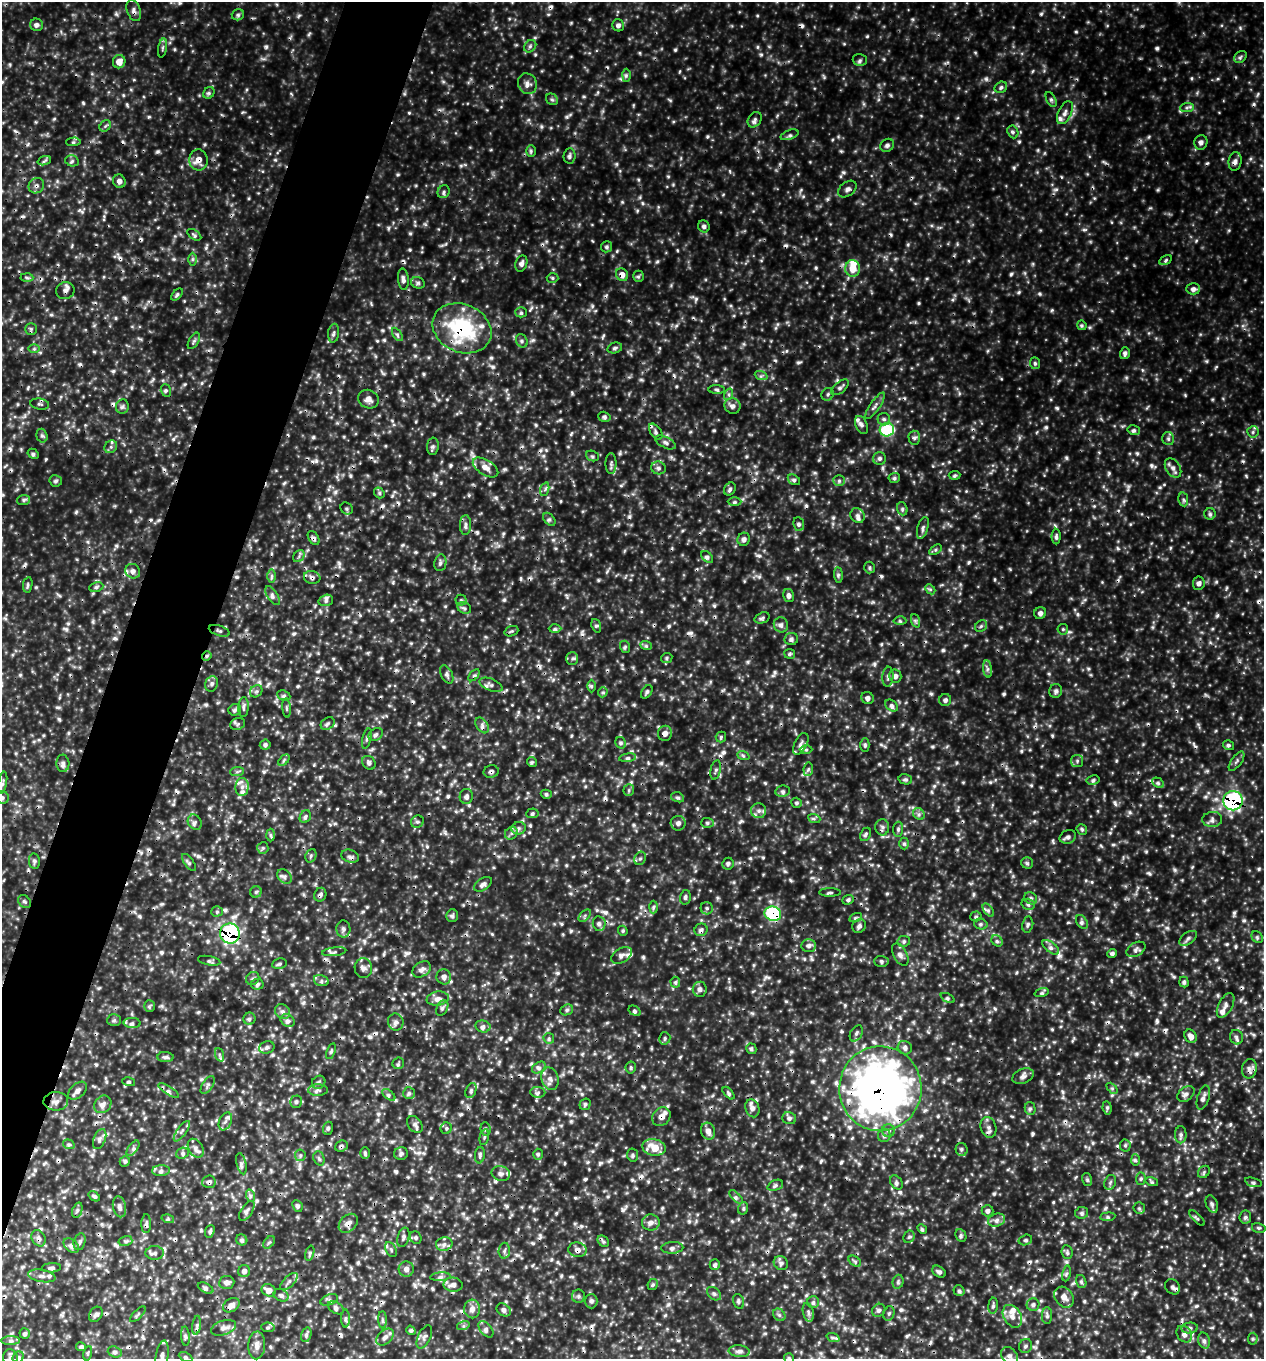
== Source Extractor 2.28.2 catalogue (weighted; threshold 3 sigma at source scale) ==
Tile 7 of 4 x 4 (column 3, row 2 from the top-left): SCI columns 2819-4080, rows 2746-4102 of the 5509 x 5495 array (HDU 1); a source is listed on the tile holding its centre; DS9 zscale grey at full resolution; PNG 1266 x 1361 px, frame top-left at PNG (2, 2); each listed source drawn as its Kron ellipse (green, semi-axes under 4 px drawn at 4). Shown black and unused: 6% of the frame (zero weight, under 3 of 4 exposures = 4% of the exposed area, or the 3 px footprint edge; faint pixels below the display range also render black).
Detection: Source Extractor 2.28.2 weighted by HDU 2 'WHT'; one run over the whole footprint, this tile lists its part. Background 1.36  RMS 0.31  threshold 1.41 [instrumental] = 3 sigma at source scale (4.5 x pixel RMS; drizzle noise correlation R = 1.50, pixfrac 1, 0.05/0.05 arcsec/px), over >= 5 px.
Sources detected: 873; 66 cosmic-ray / hot-pixel residue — neither listed nor drawn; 15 inside a brighter listed object's ellipse — not listed separately; of the other 792, all 500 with FLUX_AUTO >= 56.7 (the completeness limit of this list) listed and drawn (292 fainter detections not listed), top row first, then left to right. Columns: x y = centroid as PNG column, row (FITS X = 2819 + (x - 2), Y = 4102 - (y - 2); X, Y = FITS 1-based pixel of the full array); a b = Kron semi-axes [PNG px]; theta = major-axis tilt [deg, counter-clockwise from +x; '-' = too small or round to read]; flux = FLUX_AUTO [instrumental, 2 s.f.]
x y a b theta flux
134 11 11 7 -70 140
238 15 6 5 - 73
36 25 6 6 - 100
618 25 6 5 - 110
530 46 7 5 45 78
162 48 9 4 79 69
1240 57 7 5 37 68
860 60 7 5 -15 73
119 62 7 6 - 300
626 75 6 4 89 63
527 84 10 9 - 190
1001 87 6 5 - 74
209 93 6 5 - 65
552 99 6 5 - 72
1051 99 8 4 -63 73
1187 108 7 4 2 75
1065 113 12 6 66 160
755 120 8 6 54 100
105 126 6 5 - 60
1013 132 6 5 - 71
790 135 9 4 19 82
73 142 7 3 2 57
1201 142 7 6 - 110
887 145 7 6 - 99
531 151 6 5 - 58
569 156 7 6 - 94
198 160 10 9 - 290
44 161 7 4 19 61
72 161 7 5 -14 75
1235 161 9 6 82 140
119 181 7 6 - 140
36 186 8 7 - 110
847 189 10 7 37 120
444 192 6 6 - 75
704 226 6 5 - 83
194 235 8 4 -35 72
606 247 5 5 - 68
192 259 6 4 90 63
1166 260 6 4 30 57
521 263 8 6 71 120
853 268 8 7 - 470
622 275 6 5 - 210
638 276 5 5 - 59
27 278 6 4 -2 61
552 278 6 4 -4 60
403 279 11 5 -85 120
418 283 7 5 -23 75
1193 289 7 5 0 120
65 291 9 8 - 130
177 295 7 4 45 61
521 312 5 5 - 61
1082 325 5 4 - 57
462 328 30 24 -24 3000
31 329 6 6 - 63
334 333 9 5 83 90
397 334 7 4 -58 64
194 341 9 5 60 79
522 341 7 5 -62 75
615 348 7 5 14 84
34 349 6 4 1 57
1125 353 6 5 - 110
1035 363 6 5 - 62
761 375 7 4 -20 74
840 387 10 5 40 95
166 390 6 5 - 66
717 390 8 4 -1 65
729 394 6 4 73 57
828 394 6 6 - 71
369 399 10 9 - 200
40 404 9 5 -9 82
732 406 8 7 - 140
875 406 15 5 55 130
122 407 7 6 - 88
604 417 6 5 - 80
884 419 6 6 - 86
861 425 9 5 -65 110
887 430 7 7 - 2100
1134 430 6 5 - 75
656 432 9 5 -55 100
1253 432 6 5 - 71
42 436 7 5 -73 71
914 438 7 5 -88 89
1168 439 6 6 - 81
665 442 11 5 -28 120
433 446 9 6 84 89
111 447 7 5 45 85
33 454 6 4 -29 68
592 456 6 5 - 61
879 459 6 6 - 88
611 463 10 5 90 91
485 467 14 7 -32 280
658 468 7 6 - 100
1173 468 11 7 -57 160
954 475 6 4 4 60
894 478 5 5 - 67
794 480 7 4 -32 74
839 480 6 5 - 66
56 481 6 5 - 71
545 489 7 4 72 68
730 489 7 5 60 85
379 493 5 4 - 64
1183 499 7 5 -80 60
24 500 6 5 - 71
735 502 7 3 0 57
347 508 6 5 - 62
902 509 7 5 -70 72
1210 514 6 5 - 72
858 516 8 7 - 120
549 519 7 5 -49 78
799 524 7 5 -81 81
465 525 10 5 88 120
923 528 11 5 74 110
1056 536 8 4 -89 76
314 538 7 5 -56 91
744 539 6 6 - 120
935 550 7 4 32 61
299 556 6 5 - 72
707 557 7 4 -44 95
440 563 8 6 80 89
869 568 6 5 - 57
133 571 8 7 - 160
838 575 8 4 -84 71
272 576 7 4 89 68
312 577 8 6 -13 110
1199 583 6 6 - 120
28 585 8 4 80 67
96 587 7 5 11 74
930 589 5 4 - 59
789 595 7 5 -79 110
273 596 11 5 -59 110
326 600 7 5 18 98
461 600 5 5 - 61
464 608 7 5 -24 77
1040 613 6 6 - 110
762 618 8 5 20 73
900 621 6 4 -2 66
916 621 7 4 -70 67
781 625 7 7 - 130
596 626 7 4 -71 64
981 626 6 5 - 69
555 629 6 4 1 71
1063 629 5 5 - 57
219 631 11 5 -19 85
511 631 7 5 20 59
791 639 7 6 - 94
646 645 6 4 -21 65
625 647 6 5 - 58
790 654 5 5 - 67
207 656 5 4 - 60
572 658 6 6 - 79
667 658 6 5 - 61
987 669 8 4 -83 90
447 674 10 5 -63 100
474 675 7 4 47 63
895 676 6 6 - 130
888 677 10 5 85 98
212 684 8 6 73 110
491 685 12 6 -22 130
591 686 6 4 -90 59
256 691 7 5 42 75
1056 691 7 6 - 92
603 692 5 4 - 64
647 692 7 5 55 78
284 696 7 5 -25 73
868 698 6 6 - 110
945 700 6 6 - 96
892 706 7 5 -40 92
243 707 10 5 86 94
287 708 9 4 -85 63
235 710 6 5 - 78
238 724 8 6 21 78
328 724 7 5 38 76
482 725 9 5 -57 110
665 733 7 7 - 160
376 735 8 6 37 82
721 737 5 5 - 61
367 738 10 4 76 70
621 743 6 5 - 63
801 744 12 6 63 150
265 745 5 5 - 78
865 745 7 4 -89 63
1229 745 6 5 - 66
806 750 6 4 -1 66
743 755 6 4 -21 61
628 758 8 4 7 86
284 760 7 4 46 62
1077 761 6 6 - 81
1237 761 11 5 54 89
532 762 5 4 - 63
63 763 9 6 -87 110
369 763 7 6 - 98
808 769 7 5 82 72
716 770 10 5 77 85
491 771 7 6 - 91
237 772 7 4 2 60
905 779 7 5 -12 76
1093 780 6 4 12 68
3 783 11 3 81 66
1158 783 6 4 -28 67
242 787 9 6 89 190
629 790 6 5 - 60
783 791 7 5 10 87
546 794 5 4 - 61
466 796 7 6 - 120
678 797 6 5 - 70
2 798 6 6 - 79
1233 801 10 9 - 5500
797 803 5 5 - 62
759 811 7 7 - 130
532 813 6 5 - 61
919 814 6 5 - 86
305 817 7 5 62 74
814 818 6 4 -20 62
1212 819 10 7 5 120
195 822 8 6 -56 97
417 822 7 6 - 78
678 823 7 7 - 130
707 823 6 5 - 63
882 827 8 7 - 100
519 828 7 6 - 99
898 829 7 5 89 77
1082 829 5 5 - 65
511 833 7 5 44 87
865 834 7 5 64 72
270 835 6 4 -88 57
1068 837 8 6 24 110
904 844 6 5 - 59
263 848 6 5 - 59
311 856 7 5 69 67
350 856 9 6 -19 110
640 858 7 5 67 73
34 861 8 5 -81 78
189 862 10 4 -54 75
1027 863 6 5 - 63
728 864 6 5 - 85
284 877 8 6 -45 110
483 884 10 6 34 120
256 892 6 5 - 67
830 892 11 3 0 59
320 895 7 6 - 95
685 897 7 5 75 81
1031 898 7 6 - 93
848 900 6 4 21 69
24 901 7 5 -42 72
1028 904 7 5 -15 81
653 907 6 4 88 63
707 908 6 6 - 87
988 910 7 4 -55 74
217 911 5 5 - 57
773 914 8 7 - 3600
452 916 6 6 - 72
585 916 7 4 46 70
976 916 5 5 - 59
856 917 6 4 20 58
1082 922 7 5 -55 83
599 924 7 6 - 110
981 924 7 5 -15 74
1028 925 8 5 77 85
859 926 7 6 - 100
343 929 8 7 - 120
701 930 6 6 - 99
623 931 5 4 - 58
230 934 10 10 - 5700
1257 937 6 5 - 64
1188 938 10 5 35 100
904 941 6 5 - 67
997 941 6 5 - 73
809 946 7 6 - 120
1051 947 10 5 -38 130
1136 949 10 6 30 120
334 952 12 3 7 75
1112 953 5 4 - 84
621 955 11 7 30 140
900 955 12 6 -61 160
209 961 11 4 -11 85
881 961 7 5 -1 66
279 964 7 5 11 69
363 968 10 9 - 150
422 969 10 7 33 150
444 977 7 7 - 150
253 978 7 6 - 78
321 980 7 5 -15 96
675 982 5 5 - 65
1184 982 5 4 - 79
257 984 6 5 - 85
700 989 7 7 - 120
1042 993 7 3 18 63
948 998 7 4 -27 60
438 999 11 7 9 180
1226 1005 13 7 62 160
149 1006 6 5 - 57
442 1008 8 5 63 83
567 1010 6 5 - 72
635 1011 6 4 -33 64
282 1012 8 6 -41 130
249 1019 6 6 - 77
114 1020 7 6 - 75
288 1021 7 6 - 110
396 1022 8 7 - 130
132 1023 8 5 -4 91
483 1026 7 6 - 110
856 1033 9 5 60 94
1191 1036 7 5 -53 180
1236 1037 7 6 - 110
549 1038 5 5 - 58
665 1038 6 5 - 64
267 1047 8 6 21 120
905 1048 7 6 - 120
751 1049 5 5 - 69
331 1051 8 4 71 64
220 1055 7 4 -70 61
165 1057 8 5 -3 90
398 1063 6 5 - 58
539 1068 7 5 33 98
631 1068 6 5 - 62
1249 1069 10 7 79 150
1023 1076 11 7 23 140
550 1079 11 8 -75 200
129 1082 7 4 -13 58
319 1082 7 6 - 85
208 1085 10 5 57 85
1112 1088 6 4 -45 59
880 1089 42 41 - 21000
318 1090 10 6 2 110
77 1091 11 7 44 160
169 1091 12 4 -31 110
471 1091 8 5 66 75
538 1092 7 5 -5 90
409 1093 6 6 - 83
729 1093 7 4 -48 70
1186 1094 9 6 37 120
389 1095 7 4 -38 76
1203 1098 12 6 74 150
56 1101 12 9 2 210
296 1102 6 6 - 81
103 1104 9 8 - 160
585 1104 6 5 - 70
752 1108 9 7 -73 180
1030 1108 6 5 - 71
1107 1108 7 4 -83 59
661 1117 10 8 49 230
789 1118 7 6 - 98
225 1121 9 6 66 130
415 1124 9 6 -52 130
988 1127 10 7 -73 160
328 1128 6 5 - 63
446 1128 6 5 - 58
486 1129 7 5 -81 67
182 1131 12 4 55 110
708 1131 8 7 - 210
889 1131 6 6 - 110
1181 1135 8 6 -89 100
884 1136 6 6 - 95
484 1137 8 4 78 59
100 1139 10 6 67 110
69 1144 6 4 -18 65
1125 1145 6 5 - 69
341 1146 6 5 - 81
654 1147 12 8 -11 640
133 1148 9 4 54 93
196 1148 10 7 -59 150
962 1149 6 6 - 75
182 1153 6 5 - 82
365 1153 6 5 - 57
401 1154 7 6 - 90
538 1154 5 4 - 57
300 1155 6 5 - 66
480 1155 8 5 83 77
633 1155 6 5 - 65
319 1158 7 5 -70 65
1135 1160 6 4 -88 57
125 1161 5 5 - 60
241 1164 11 4 -76 100
161 1171 9 5 2 120
1204 1172 7 5 50 65
501 1173 9 7 -13 140
1087 1179 6 5 - 63
1141 1179 6 5 - 59
209 1182 6 6 - 93
896 1182 8 5 -51 90
1110 1182 8 5 68 79
1152 1182 6 4 -17 59
1253 1182 9 4 -15 59
775 1185 8 5 21 84
94 1196 6 4 -36 87
251 1196 6 4 -70 68
736 1197 9 3 -45 74
1212 1204 9 5 -67 96
297 1206 6 5 - 83
119 1207 10 6 -78 130
743 1208 6 5 - 57
1139 1208 6 5 - 66
77 1210 8 5 71 74
247 1211 11 5 58 120
987 1211 6 5 - 96
1081 1213 6 6 - 84
1108 1217 8 4 5 67
1245 1217 6 6 - 84
1197 1218 10 3 -45 63
168 1219 6 4 -15 58
997 1220 9 6 18 130
651 1222 9 8 - 160
348 1223 11 8 45 200
146 1224 9 5 89 89
1259 1228 7 5 -14 58
922 1229 5 4 - 58
210 1231 6 4 68 77
961 1235 6 5 - 70
403 1237 10 5 74 94
909 1237 6 5 - 65
38 1238 9 6 -64 140
416 1238 6 5 - 73
242 1240 6 5 - 80
1025 1240 7 5 16 65
125 1241 7 5 14 70
603 1241 6 5 - 61
80 1242 8 5 76 87
269 1242 7 4 52 57
444 1244 8 7 - 160
71 1246 9 6 -41 110
672 1248 11 5 3 110
391 1250 8 5 -64 77
577 1250 9 7 -10 180
504 1251 8 6 87 95
1067 1252 7 5 -83 70
155 1253 9 7 1 110
310 1253 8 4 75 62
855 1261 7 4 -36 70
781 1263 7 6 - 110
715 1265 5 5 - 78
51 1268 10 4 2 95
406 1269 7 7 - 140
244 1271 6 6 - 100
939 1272 7 5 -35 92
1066 1273 8 4 80 61
42 1276 14 6 -10 170
440 1277 10 4 5 94
289 1281 11 5 45 110
1081 1281 7 5 -73 69
227 1282 8 6 5 130
898 1282 7 5 75 70
453 1285 9 7 -3 180
653 1285 5 5 - 59
1173 1287 8 7 - 110
206 1288 8 4 -28 83
269 1290 7 6 - 250
959 1291 5 5 - 71
714 1294 8 5 -39 83
281 1295 8 5 -27 92
578 1296 6 6 - 84
1064 1297 11 9 -52 250
329 1300 9 5 21 92
591 1301 7 6 - 110
738 1301 7 5 -72 78
813 1302 6 6 - 84
231 1305 9 6 32 190
1033 1305 6 6 - 96
993 1306 8 4 86 67
336 1308 8 5 -35 110
472 1309 9 8 - 210
504 1310 8 6 -36 130
879 1310 7 6 - 94
808 1312 9 5 -78 100
889 1313 7 5 72 74
96 1314 8 6 54 110
138 1314 10 4 45 63
779 1315 7 5 -46 77
1012 1316 12 8 -58 240
1047 1316 8 5 90 85
345 1319 9 4 90 75
382 1320 8 4 -89 73
197 1325 9 4 83 85
463 1326 6 4 17 64
268 1327 7 5 -5 63
223 1328 13 7 18 160
1190 1328 8 5 5 96
486 1329 9 5 -49 110
411 1330 5 4 - 57
25 1334 5 5 - 71
1184 1334 9 7 -53 170
306 1335 7 5 72 78
185 1336 10 4 -86 68
385 1337 10 6 44 150
424 1337 12 6 64 120
833 1337 7 4 -21 77
1253 1339 6 4 85 58
11 1341 9 4 0 95
1204 1341 8 6 -74 97
257 1345 14 8 87 210
1026 1346 7 6 - 81
81 1347 5 4 - 78
739 1351 10 6 -5 140
115 1352 7 5 -19 92
88 1353 7 3 79 57
162 1356 16 6 82 170
1010 1356 9 7 -49 160
10 1357 8 7 - 120
18 1357 6 5 - 67
186 1357 7 4 -27 62
789 1358 5 5 - 61
Overlapping masked pixels (flux is a lower limit): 34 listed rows (the first 20) at x y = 134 11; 198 160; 1235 161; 36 186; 622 275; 462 328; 40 404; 656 432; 485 467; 314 538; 312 577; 207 656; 716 770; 491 771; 1233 801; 320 895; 773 914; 599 924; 701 930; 230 934
Isophote crosses this tile's border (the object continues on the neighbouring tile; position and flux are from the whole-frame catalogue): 4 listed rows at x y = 2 798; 162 1356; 10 1357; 789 1358
Unlisted compact peaks at least as high as the median listed source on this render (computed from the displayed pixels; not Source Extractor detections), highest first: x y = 266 47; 1057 408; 1046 427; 1151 465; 943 650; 1066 458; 696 299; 1052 310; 1137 453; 1149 873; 669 626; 761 55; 1097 918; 1055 526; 1115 803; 1171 423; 313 437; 158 151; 736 906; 642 203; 1056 189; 1175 870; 950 550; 1167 928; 491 358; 901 1310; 798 362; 852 462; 1246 476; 116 14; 714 430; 496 498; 1234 913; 493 367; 1107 1038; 900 1192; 434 494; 113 371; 567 117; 759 577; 616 164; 881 644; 607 192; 1130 812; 1084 230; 1136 1054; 757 47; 1010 569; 410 233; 661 763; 879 764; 59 719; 804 406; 786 1001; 1116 761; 339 563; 533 340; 833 518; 775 672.